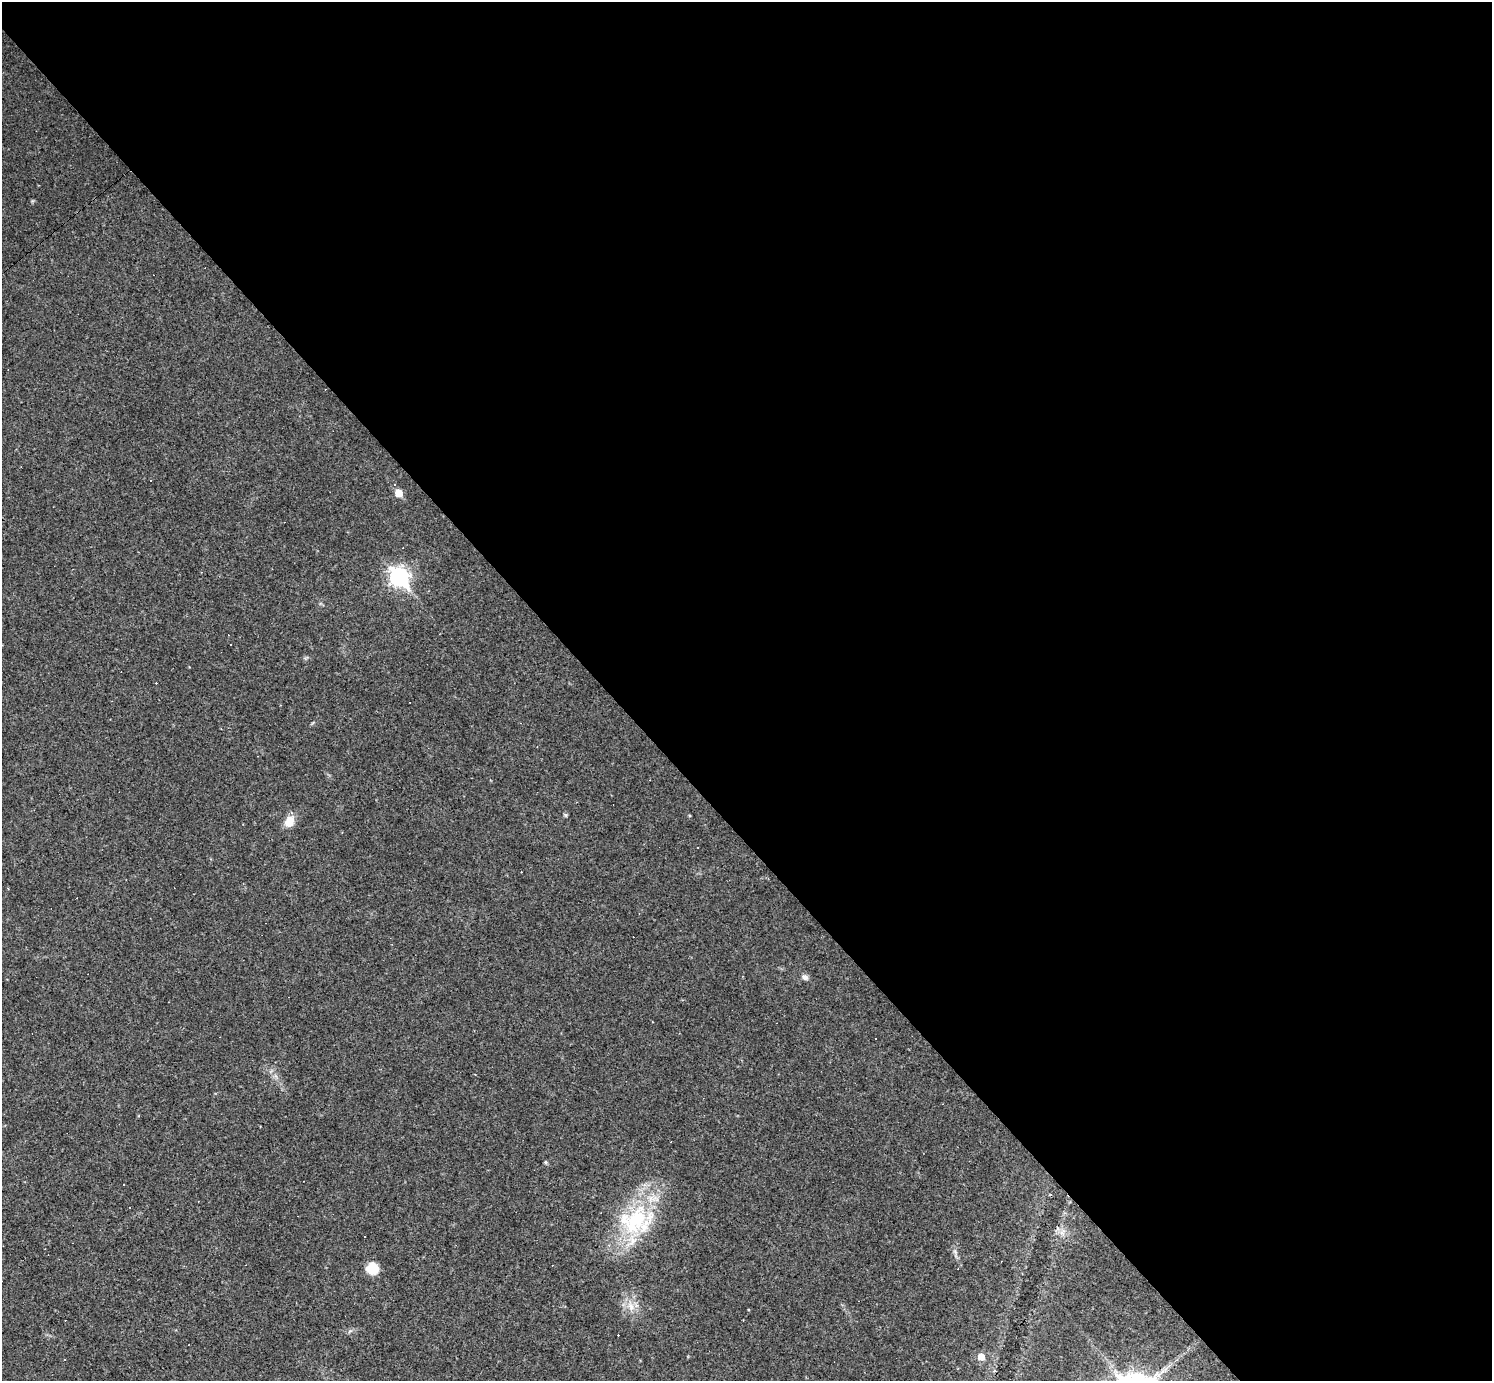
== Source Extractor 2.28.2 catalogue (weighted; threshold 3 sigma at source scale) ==
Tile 8 of 4 x 4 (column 4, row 2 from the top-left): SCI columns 4473-5962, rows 3051-4429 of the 5962 x 5960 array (HDU 1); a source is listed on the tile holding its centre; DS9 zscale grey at full resolution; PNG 1494 x 1383 px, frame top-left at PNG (2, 2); no overlay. Shown black and unused: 59% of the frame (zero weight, under 2 of 3 exposures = <1% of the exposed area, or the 3 px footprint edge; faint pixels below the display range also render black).
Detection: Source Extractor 2.28.2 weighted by HDU 2 'WHT'; one run over the whole footprint, this tile lists its part. Background 0.0346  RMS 0.0055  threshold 0.0246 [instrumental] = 3 sigma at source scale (4.5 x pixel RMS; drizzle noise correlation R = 1.50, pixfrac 1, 0.05/0.05 arcsec/px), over >= 5 px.
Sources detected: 30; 14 cosmic-ray / hot-pixel residue — not listed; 2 inside a brighter listed object's ellipse — not listed separately; the other 14 listed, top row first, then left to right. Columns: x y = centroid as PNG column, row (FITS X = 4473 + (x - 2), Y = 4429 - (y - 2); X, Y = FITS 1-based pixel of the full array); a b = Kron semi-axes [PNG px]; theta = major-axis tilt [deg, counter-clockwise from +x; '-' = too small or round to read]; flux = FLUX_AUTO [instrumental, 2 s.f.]
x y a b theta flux
394 484 4 3 - 0.86
399 493 6 5 - 9.3
399 577 9 8 - 200
565 815 6 5 - 0.75
289 821 14 11 59 7.1
805 977 9 6 -27 2
546 1162 5 5 - 0.93
636 1220 53 28 62 55
1062 1232 11 7 79 3.1
364 1237 3 3 - 3
955 1252 6 4 -19 0.91
372 1268 13 12 - 8.7
631 1306 17 9 -72 6.3
981 1357 6 6 - 6